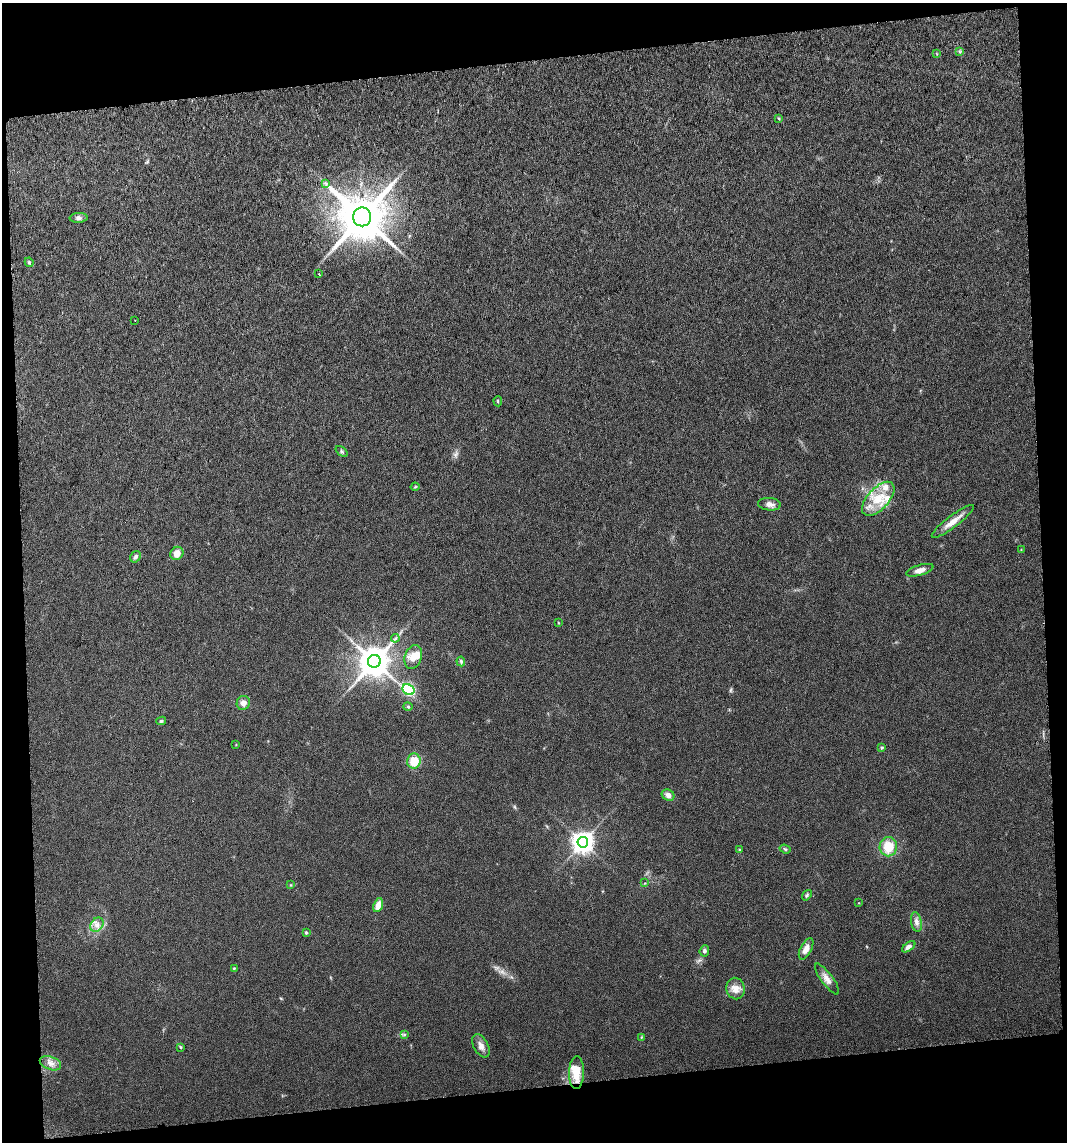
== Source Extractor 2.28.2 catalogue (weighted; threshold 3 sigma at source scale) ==
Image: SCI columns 31-2159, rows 4-2282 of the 2175 x 2288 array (HDU 1 of 3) = the unmasked area's bounding box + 8 px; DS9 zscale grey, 2 x 2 block average (1 PNG px = mean of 2 x 2 image px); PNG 1069 x 1144 px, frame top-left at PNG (2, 3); each listed source drawn as its Kron ellipse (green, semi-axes under 4 px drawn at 4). Shown black and unused: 14% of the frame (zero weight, under 3 of 6 exposures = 1% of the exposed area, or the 3 px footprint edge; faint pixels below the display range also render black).
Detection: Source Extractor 2.28.2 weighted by HDU 2 'WHT'. Background 0.013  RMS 0.0046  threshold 0.0188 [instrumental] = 3 sigma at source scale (4.09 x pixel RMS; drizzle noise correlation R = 1.36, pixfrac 0.8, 0.0396/0.0396 arcsec/px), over >= 5 px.
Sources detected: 61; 5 inside a brighter listed object's ellipse — not listed separately; the other 56 listed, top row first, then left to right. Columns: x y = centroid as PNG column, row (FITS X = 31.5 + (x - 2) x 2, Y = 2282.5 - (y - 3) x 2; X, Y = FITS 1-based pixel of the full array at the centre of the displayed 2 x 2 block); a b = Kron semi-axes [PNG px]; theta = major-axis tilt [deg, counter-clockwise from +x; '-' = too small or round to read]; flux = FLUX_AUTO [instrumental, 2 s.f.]
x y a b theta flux
960 52 4 2 - 0.98
937 54 4 3 - 0.86
779 118 4 3 - 0.95
326 184 4 2 - 1.1
362 217 9 9 - 6200
79 218 9 5 2 3.6
29 262 5 4 - 1.6
319 274 2 2 - 2.2
135 320 2 2 - 2
498 401 5 2 - 1
341 451 7 3 -39 2
415 487 4 3 - 1.1
878 499 21 10 47 27
769 504 11 6 -5 5.6
953 521 26 6 37 12
1021 550 3 2 - 0.57
177 553 7 6 - 9.5
135 557 6 5 - 2.4
920 570 14 5 16 7.2
558 623 3 2 - 0.8
395 638 4 2 - 1.5
413 657 12 8 73 11
374 661 6 6 - 2400
461 661 5 4 - 2
408 690 6 5 - 71
243 703 7 6 - 5.9
408 707 5 4 - 1.7
161 721 5 4 - 1.7
236 744 3 2 - 0.58
882 748 4 3 - 1.5
414 761 7 6 - 21
668 795 6 5 - 5.2
583 842 5 5 - 840
888 847 9 8 - 22
785 849 6 3 -20 1.6
739 850 3 3 - 0.98
645 883 3 2 - 0.67
291 885 3 3 - 0.85
807 895 6 3 51 1.5
859 903 3 2 - 0.41
378 905 7 4 69 12
916 922 10 5 -79 5
97 925 8 6 55 5.7
306 933 4 3 - 1.4
909 947 8 4 37 4.2
806 949 11 5 63 8.4
704 951 6 4 67 2.4
234 968 4 2 - 0.9
827 979 18 6 -53 8
736 989 11 9 -79 9.6
404 1035 4 3 - 1.3
641 1037 3 3 - 0.77
481 1046 13 7 -62 6.8
181 1047 3 3 - 1.2
50 1063 11 6 -20 6.9
576 1073 16 7 88 20
Diffuse or blended objects may show on this block-average render without a row.